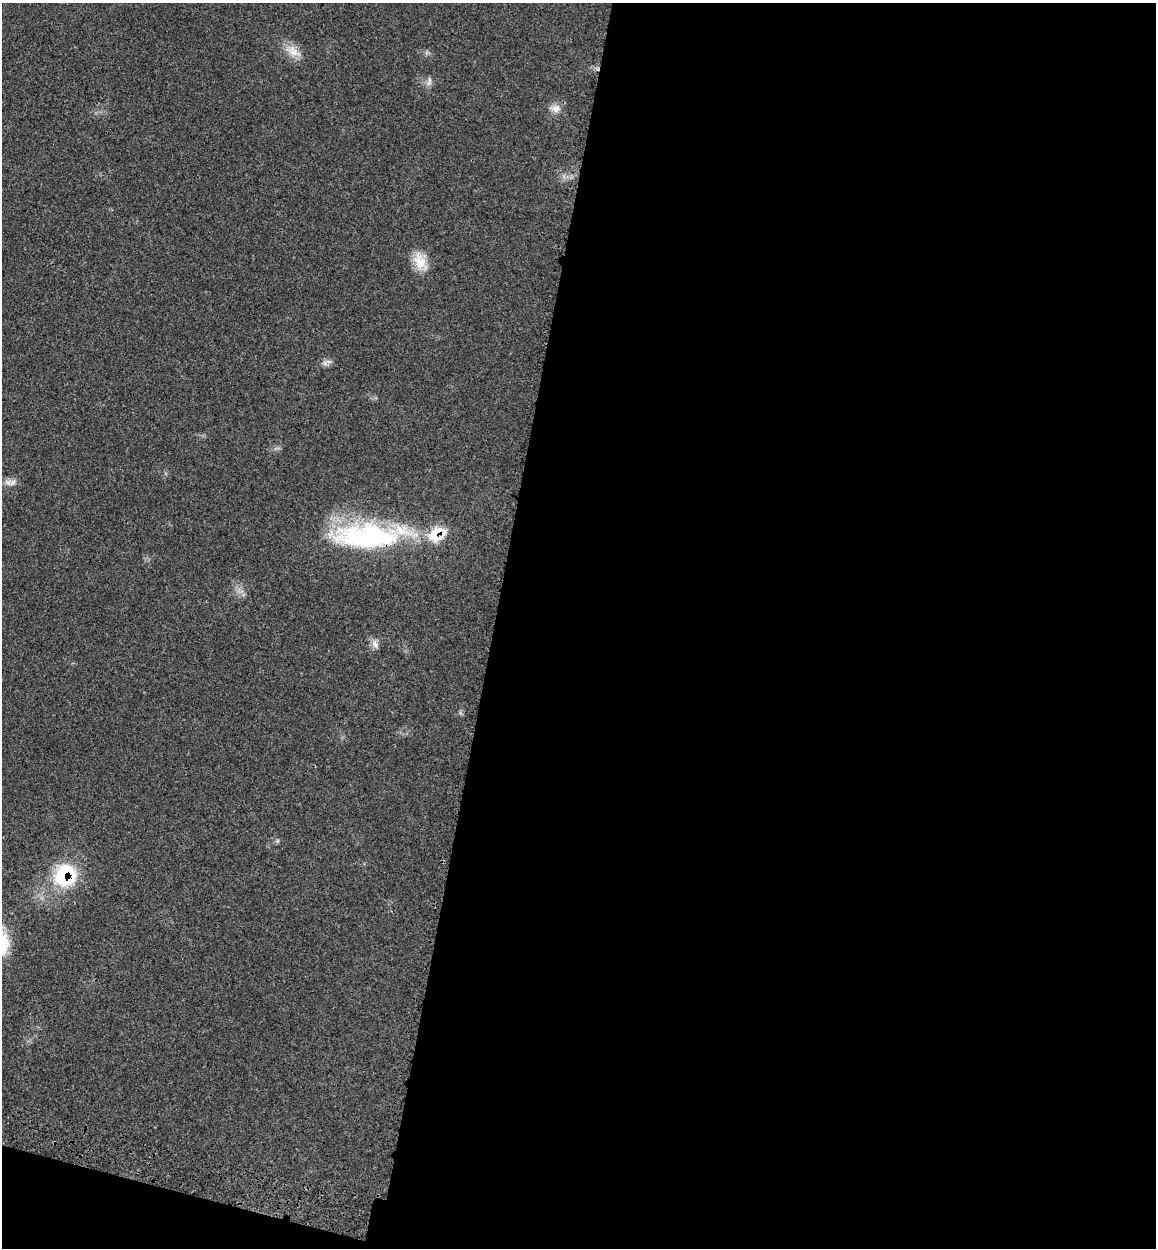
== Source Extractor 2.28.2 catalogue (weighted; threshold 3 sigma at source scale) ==
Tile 16 of 4 x 4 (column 4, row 4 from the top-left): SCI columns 3786-4939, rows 91-1336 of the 5150 x 5164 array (HDU 1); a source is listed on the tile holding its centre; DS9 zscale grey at full resolution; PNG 1158 x 1250 px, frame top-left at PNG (2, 3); no overlay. Shown black and unused: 59% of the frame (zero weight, under 3 of 4 exposures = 8% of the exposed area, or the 3 px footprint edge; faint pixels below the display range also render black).
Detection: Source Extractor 2.28.2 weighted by HDU 2 'WHT'; one run over the whole footprint, this tile lists its part. Background 0.0213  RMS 0.0033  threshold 0.0149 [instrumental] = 3 sigma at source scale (4.5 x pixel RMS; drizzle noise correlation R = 1.50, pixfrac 1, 0.05/0.05 arcsec/px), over >= 5 px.
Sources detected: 10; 1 inside a brighter listed object's ellipse — not listed separately; the other 9 listed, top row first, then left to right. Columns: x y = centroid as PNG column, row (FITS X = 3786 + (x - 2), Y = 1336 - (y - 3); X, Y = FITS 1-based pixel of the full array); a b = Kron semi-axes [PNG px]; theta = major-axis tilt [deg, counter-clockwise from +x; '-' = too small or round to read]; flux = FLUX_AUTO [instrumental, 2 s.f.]
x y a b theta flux
293 51 23 11 -32 4.4
429 83 9 6 60 1.3
555 108 16 11 0 2.7
420 261 26 15 -67 6.1
325 363 8 7 - 1.2
13 482 11 6 59 1.4
368 536 96 30 1 59
375 644 14 7 -68 1.7
65 875 28 26 56 22
Overlapping masked pixels (flux is a lower limit): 2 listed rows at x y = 368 536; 65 875